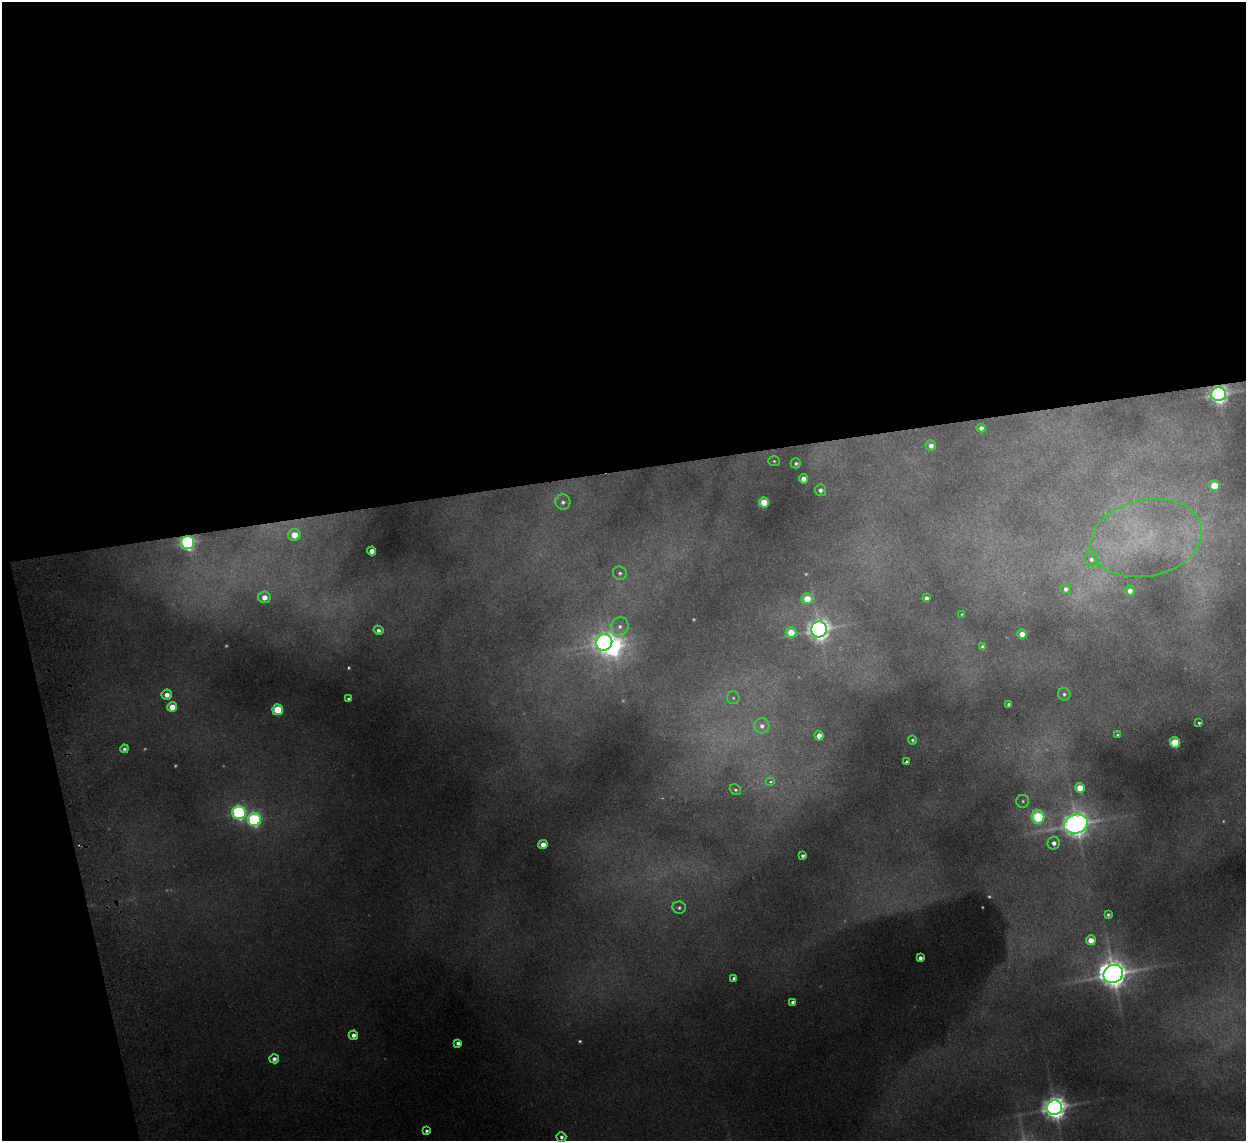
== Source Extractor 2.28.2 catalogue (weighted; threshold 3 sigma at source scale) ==
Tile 1 of 4 x 4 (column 1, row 1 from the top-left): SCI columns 53-1296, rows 3571-4709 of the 5079 x 4977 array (HDU 1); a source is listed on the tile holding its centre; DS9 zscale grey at full resolution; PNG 1248 x 1143 px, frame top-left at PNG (2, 2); each listed source drawn as its Kron ellipse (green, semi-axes under 4 px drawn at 4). Shown black and unused: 44% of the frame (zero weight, under 2 of 3 exposures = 3% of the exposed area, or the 3 px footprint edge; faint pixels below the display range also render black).
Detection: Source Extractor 2.28.2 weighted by HDU 2 'WHT'; one run over the whole footprint, this tile lists its part. Background 0.072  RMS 0.01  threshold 0.0452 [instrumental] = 3 sigma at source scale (4.5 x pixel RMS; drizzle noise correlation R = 1.50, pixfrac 1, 0.05/0.05 arcsec/px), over >= 5 px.
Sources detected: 95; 24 too faint to see at this stretch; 2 inside a brighter object's white glare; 1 cosmic-ray / hot-pixel residue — neither listed nor drawn; the other 68 listed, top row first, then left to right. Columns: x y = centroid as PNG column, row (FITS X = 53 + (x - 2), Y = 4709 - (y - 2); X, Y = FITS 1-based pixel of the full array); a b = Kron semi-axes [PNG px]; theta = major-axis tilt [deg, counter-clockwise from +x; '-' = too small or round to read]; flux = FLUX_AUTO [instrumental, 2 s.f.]
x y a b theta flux
1219 394 7 7 - 670
981 428 4 4 - 7.9
931 446 5 5 - 8
774 461 6 5 - 2
796 463 5 5 - 3.4
803 479 5 4 - 13
1214 486 5 5 - 47
820 490 6 5 - 5.5
563 502 7 7 - 4.6
764 502 5 5 - 47
294 535 6 6 - 30
1146 538 56 38 12 150
188 542 6 6 - 450
372 551 4 4 - 12
1091 559 7 7 - 4.5
620 573 7 6 - 3.6
1066 589 5 5 - 6.3
1130 591 5 5 - 10
264 597 6 6 - 15
926 598 4 4 - 4.9
807 599 6 5 - 34
962 614 3 2 - 0.98
620 627 9 8 - 7
819 629 8 8 - 1100
378 630 5 4 - 4.7
791 632 5 5 - 36
1022 634 5 4 - 15
604 642 8 7 - 870
983 647 4 4 - 5.3
1064 694 6 6 - 3.3
167 695 5 5 - 11
733 698 6 6 - 2.4
349 699 4 4 - 3.9
1009 705 4 4 - 3.6
172 707 5 5 - 24
278 710 5 5 - 70
1199 723 3 3 - 5.5
762 726 7 7 - 6.5
1117 735 3 3 - 2.4
819 736 4 4 - 14
912 740 5 4 - 2.4
1175 742 5 5 - 63
124 749 4 4 - 3.4
907 762 4 3 - 10
771 782 5 4 - 3.7
1080 788 5 5 - 39
735 790 6 5 - 2.7
1023 801 6 6 - 2.6
239 812 7 6 - 320
1038 817 7 6 - 110
254 819 7 6 - 270
1076 824 12 9 14 1600
1054 843 6 6 - 7.8
543 845 4 4 - 15
803 856 4 4 - 3.6
679 908 7 6 - 3.4
1108 915 4 3 - 2.4
1091 940 5 5 - 19
920 958 4 4 - 6.1
1113 974 10 9 - 2000
734 978 4 4 - 3.8
793 1002 4 4 - 6.6
353 1035 5 4 - 7
458 1043 4 4 - 5.8
274 1059 5 4 - 6
1055 1108 7 7 - 1400
427 1131 4 4 - 3
561 1137 5 5 - 3.7
Overlapping masked pixels (flux is a lower limit): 2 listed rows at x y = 1219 394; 188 542